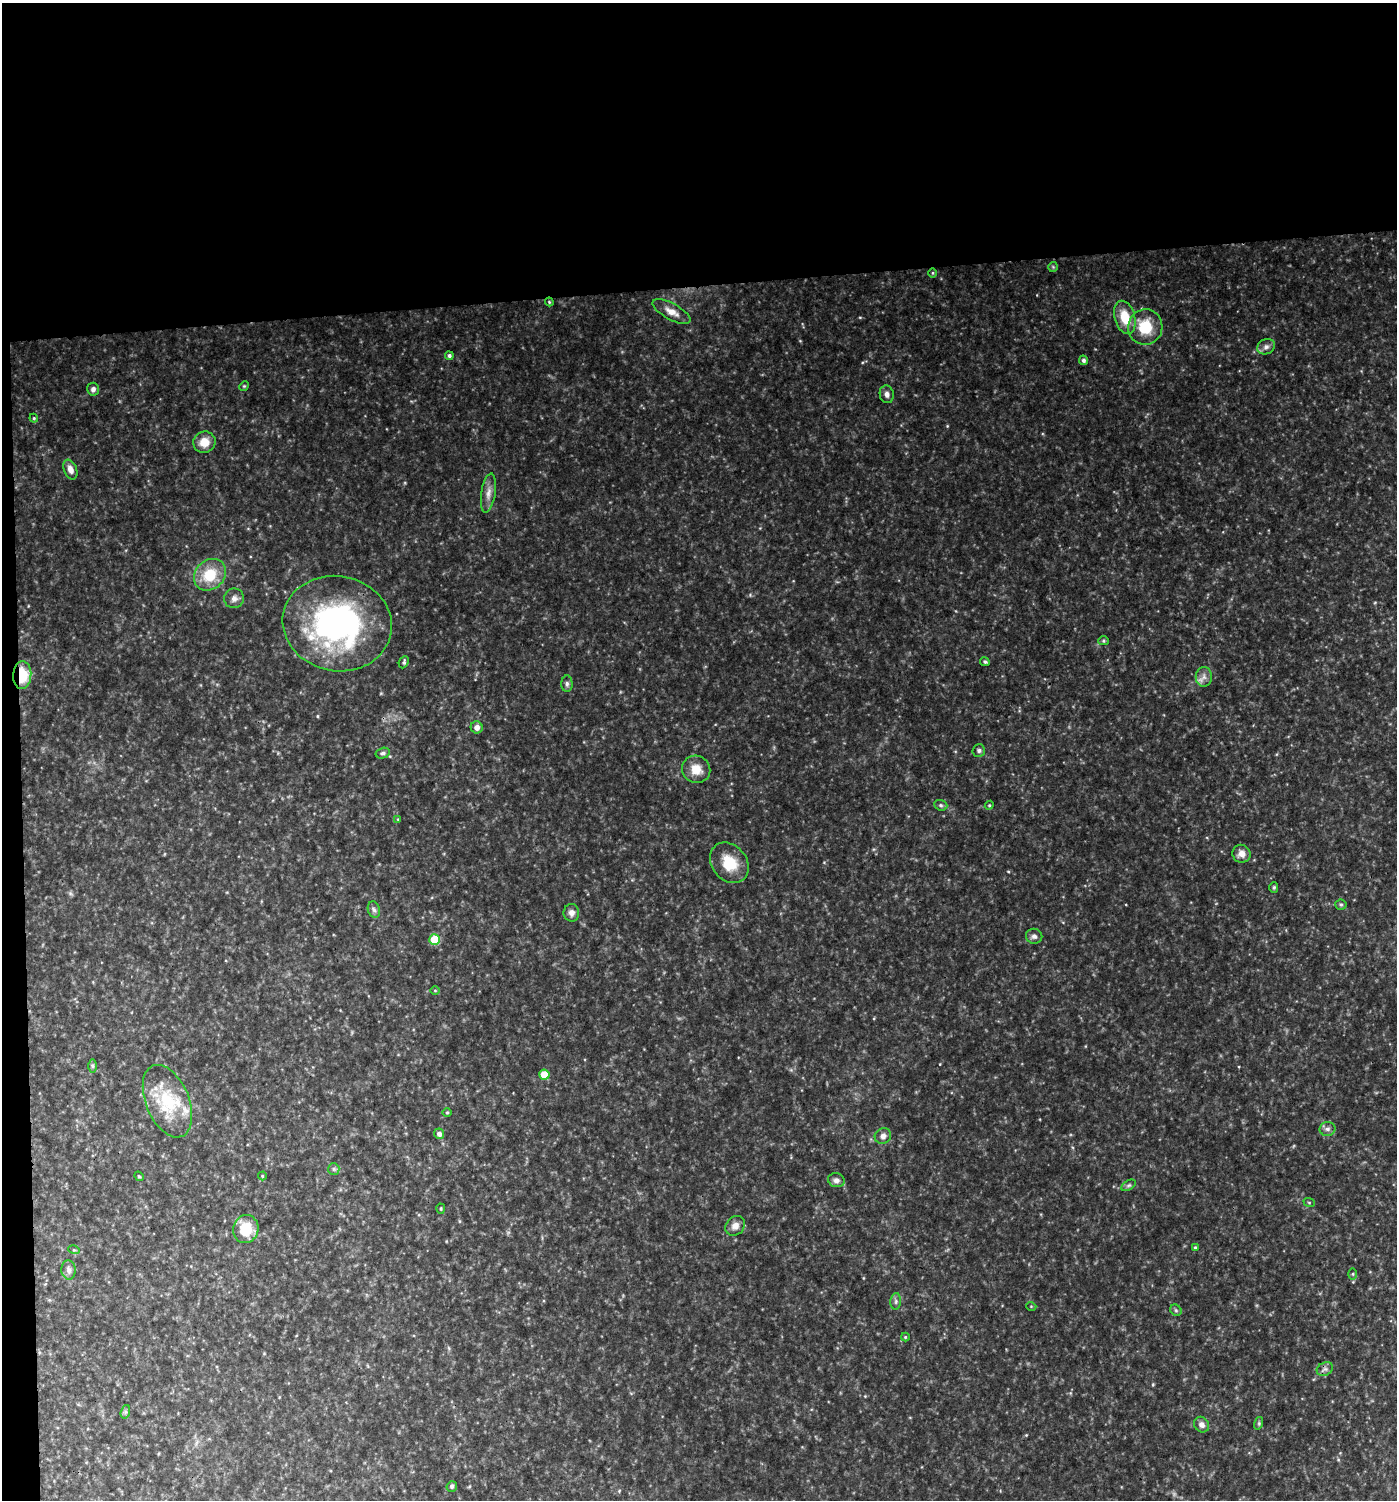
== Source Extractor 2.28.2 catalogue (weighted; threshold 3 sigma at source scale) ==
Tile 1 of 3 x 3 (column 1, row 1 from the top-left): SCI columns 6-1400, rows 2996-4493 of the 4237 x 4493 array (HDU 1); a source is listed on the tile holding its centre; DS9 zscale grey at full resolution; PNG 1399 x 1502 px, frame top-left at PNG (2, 3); each listed source drawn as its Kron ellipse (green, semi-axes under 4 px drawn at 4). Shown black and unused: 20% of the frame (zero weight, under 3 of 4 exposures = <1% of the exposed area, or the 3 px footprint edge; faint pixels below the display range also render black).
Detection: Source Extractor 2.28.2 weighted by HDU 2 'WHT'; one run over the whole footprint, this tile lists its part. Background 0.0791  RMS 0.0073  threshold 0.0327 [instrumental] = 3 sigma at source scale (4.5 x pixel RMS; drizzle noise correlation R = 1.50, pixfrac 1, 0.0396/0.0396 arcsec/px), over >= 5 px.
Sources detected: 71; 1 inside a brighter listed object's ellipse — not listed separately; the other 70 listed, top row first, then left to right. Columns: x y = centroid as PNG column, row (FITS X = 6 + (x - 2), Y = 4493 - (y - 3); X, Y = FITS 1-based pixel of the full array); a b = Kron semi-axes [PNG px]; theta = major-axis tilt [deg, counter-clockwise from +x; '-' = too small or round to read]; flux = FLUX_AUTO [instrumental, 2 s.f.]
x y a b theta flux
1053 267 5 5 - 0.97
933 273 5 3 - 0.69
549 302 4 3 - 0.72
672 312 21 8 -29 7.7
1125 317 17 10 -73 16
1145 327 18 17 - 22
1266 347 9 7 25 3.2
449 356 4 4 - 1.5
1083 360 5 4 - 1.8
244 386 5 4 - 0.86
93 389 6 6 - 2.5
887 394 9 7 -80 2.9
34 418 4 4 - 0.84
204 442 11 10 - 9.4
70 469 10 6 -68 4.6
488 493 20 7 81 5.6
210 575 17 14 44 21
234 598 10 9 - 3.8
337 624 55 47 -12 180
1103 641 5 4 - 1
404 662 6 4 65 1.4
985 662 5 4 - 1.3
22 675 14 9 86 23
1204 677 10 8 -89 3.9
567 684 8 5 -89 2
477 727 6 6 - 4.5
979 750 6 6 - 1.6
383 753 7 5 15 1.6
696 769 14 13 - 9.9
941 805 7 5 -21 1.4
989 805 4 4 - 0.84
398 819 4 4 - 0.68
1241 854 9 9 - 4.8
729 863 22 17 -51 18
1274 887 5 4 - 1.1
1341 905 5 5 - 1.1
374 910 8 6 -72 2
571 913 9 8 - 3.3
1034 936 8 7 - 2.7
434 939 5 5 - 22
435 990 5 3 - 0.62
93 1066 6 4 -89 1.2
544 1075 5 5 - 18
167 1101 38 21 -67 36
447 1113 5 3 - 0.67
1327 1129 8 7 - 2.5
439 1134 5 5 - 3
883 1136 8 7 - 3.4
334 1169 6 5 - 1.3
139 1176 5 4 - 0.81
262 1176 4 4 - 0.69
836 1180 8 7 - 2.6
1129 1185 8 4 30 1.5
1309 1202 6 3 -20 0.78
441 1209 5 4 - 0.86
735 1226 11 9 43 4.6
246 1229 14 12 79 19
1195 1247 4 3 - 0.89
74 1250 5 3 - 0.8
69 1270 10 7 -85 2.9
1353 1274 5 3 - 0.81
896 1301 8 5 84 1.7
1031 1306 5 3 - 0.59
1176 1310 6 5 - 1.3
905 1337 4 4 - 0.77
1325 1369 8 6 26 2.3
125 1412 7 4 72 1.4
1259 1423 6 4 73 1.1
1201 1425 8 7 - 3.5
452 1486 5 5 - 1.3
Overlapping masked pixels (flux is a lower limit): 1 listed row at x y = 22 675